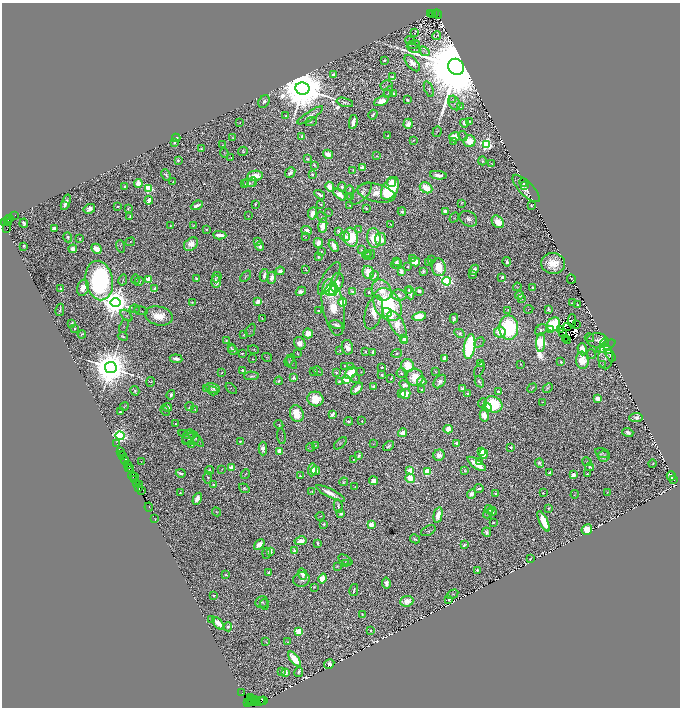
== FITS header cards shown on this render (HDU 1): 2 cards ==
NAXIS1  =                 1356
NAXIS2  =                 1411

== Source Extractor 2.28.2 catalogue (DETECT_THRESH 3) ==
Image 1356 x 1411 px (HDU 1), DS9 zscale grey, zoomed out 1/2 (1 PNG px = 2 x 2 image px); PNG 682 x 710 px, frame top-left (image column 1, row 1410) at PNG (2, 3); each listed source drawn as its Kron ellipse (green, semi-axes under 4 px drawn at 4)
Background 1.13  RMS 0.027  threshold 0.0818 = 3 sigma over >= 5 px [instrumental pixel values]
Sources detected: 1372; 228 cannot appear on this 1/2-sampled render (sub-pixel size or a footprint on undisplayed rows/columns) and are neither listed nor drawn; of the other 1144, the 500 brightest by FLUX_AUTO listed and drawn (644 fainter detections omitted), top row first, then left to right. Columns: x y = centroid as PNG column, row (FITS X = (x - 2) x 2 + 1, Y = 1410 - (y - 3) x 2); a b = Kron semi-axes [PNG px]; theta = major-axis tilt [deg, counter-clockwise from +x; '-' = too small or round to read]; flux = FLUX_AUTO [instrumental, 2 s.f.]
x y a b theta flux
430 14 2 1 - 190
436 14 2 2 - 990
437 14 5 3 - 1000
432 15 2 1 - 140
415 33 4 3 - 6.2
437 36 4 2 - 4.4
410 41 5 3 - 9.2
414 44 6 3 14 5.7
413 48 7 3 -26 6.6
424 51 6 3 -40 5.4
384 60 2 2 - 10
412 63 10 5 -47 64
456 67 8 7 - 230000
334 75 3 2 - 23
392 77 3 2 - 20
387 86 6 5 - 6.9
302 88 7 6 - 67000
429 89 8 4 -69 7.9
388 92 6 2 59 7.2
394 94 3 3 - 29
453 99 4 3 - 4.8
407 100 3 2 - 13
381 101 8 4 24 98
264 102 7 5 59 17
345 102 8 2 -15 15
454 103 8 5 -60 10
460 107 4 2 - 4.5
310 115 15 4 33 35
373 115 5 2 - 14
286 116 3 2 - 11
469 121 3 2 - 5.2
311 122 6 2 24 7.7
353 122 7 3 80 57
240 123 2 2 - 4.7
464 123 4 3 - 37
408 124 5 4 - 49
437 132 5 2 - 5.3
302 136 3 2 - 16
388 136 3 2 - 11
463 136 5 2 - 5.6
455 137 5 4 - 100
176 138 4 3 - 51
233 138 3 2 - 6.4
413 140 2 2 - 6
454 141 3 2 - 11
470 141 6 6 - 120
175 142 3 2 - 10
486 144 4 4 - 2100
222 145 3 2 - 5.5
201 149 3 2 - 5
243 151 5 4 - 9.2
224 153 5 3 - 4.6
328 154 5 4 - 74
377 156 3 3 - 5.2
231 158 2 2 - 6.7
307 159 3 2 - 13
178 160 4 3 - 13
482 161 4 3 - 10
492 164 4 2 - 4.7
314 165 4 2 - 8.9
362 167 4 3 - 43
353 170 3 2 - 6.6
290 172 6 4 50 28
312 174 4 4 - 8.8
166 175 6 3 -64 14
438 175 8 4 -7 39
255 176 8 5 9 100
173 181 2 2 - 4.4
252 182 5 2 - 5.2
392 182 5 4 - 90
523 182 4 2 - 23
249 183 6 4 3 13
138 184 4 4 - 98
245 184 3 2 - 4.2
525 185 4 3 - 29
125 186 2 2 - 29
330 187 5 4 - 79
342 187 5 4 - 15
149 188 3 3 - 680
390 188 12 7 59 620
426 188 6 5 - 190
526 188 18 7 -46 57
350 190 5 2 - 6.6
361 193 14 6 46 37
376 193 19 9 -13 140
320 195 6 2 -32 30
340 195 7 4 -41 64
350 196 2 2 - 8.4
149 200 4 3 - 48
66 202 8 3 69 36
462 203 3 2 - 6.7
255 204 3 2 - 9.8
321 204 3 2 - 5.6
64 205 3 1 - 6.6
197 205 6 3 26 42
350 205 3 2 - 9.6
531 205 3 2 - 12
118 207 3 2 - 6.7
128 208 4 3 - 9.8
366 208 3 2 - 9.4
89 209 6 4 28 41
445 211 3 2 - 36
328 212 3 2 - 4.5
402 212 4 2 - 15
312 213 6 4 80 41
15 215 2 1 - 31
130 216 3 2 - 8.1
248 216 2 2 - 4.2
322 217 6 3 -54 4.3
9 218 3 2 - 110
454 218 5 3 - 6.3
468 219 9 7 -30 34
7 220 3 2 - 230
498 222 7 5 -49 140
5 223 4 3 - 400
8 223 2 2 - 520
24 223 4 3 - 21
390 224 3 2 - 4.7
171 225 4 2 - 5
323 225 7 4 80 120
194 226 4 3 - 7.1
54 228 4 3 - 29
7 229 4 2 - 320
206 230 2 2 - 14
307 230 5 3 - 34
358 230 2 2 - 7.7
338 231 3 3 - 15
220 235 6 3 -3 64
345 236 5 3 - 26
68 237 5 3 - 20
305 237 4 3 - 4.3
351 237 9 7 -80 300
374 238 10 6 -80 180
80 239 3 2 - 5.4
380 239 6 5 - 91
257 241 2 2 - 21
130 242 5 3 - 5.8
318 243 5 4 - 56
191 244 8 5 42 86
24 246 4 3 - 9.4
120 246 6 3 -71 6.7
260 246 4 3 - 30
334 246 6 3 -60 67
73 249 4 4 - 58
96 249 5 4 - 88
361 250 4 2 - 5.8
321 251 2 2 - 8.2
368 253 4 2 - 4.3
366 254 4 3 - 5.2
369 255 6 2 35 5.3
318 257 3 2 - 14
412 259 2 2 - 6.9
431 260 3 2 - 12
396 261 2 2 - 13
415 262 5 4 - 110
428 262 3 3 - 14
507 262 4 3 - 22
553 263 12 10 -7 130
396 264 5 2 - 29
408 267 2 2 - 9.6
439 267 9 7 -82 190
306 270 3 2 - 5.9
474 270 5 4 - 33
280 271 4 3 - 40
401 271 4 2 - 36
423 271 4 3 - 16
368 272 6 5 - 100
264 275 6 2 78 26
472 275 3 2 - 11
246 276 6 3 45 7.7
374 276 5 3 - 21
217 277 5 4 - 12
502 277 3 3 - 25
272 278 6 3 85 49
329 278 19 7 59 64
136 279 5 3 - 5
196 279 3 2 - 24
571 279 5 1 - 5.2
99 280 20 13 -80 2000
123 280 5 2 - 5.4
149 280 3 3 - 380
216 281 6 4 -89 39
447 281 4 3 - 2400
139 282 5 3 - 9
337 282 10 6 74 110
517 287 4 3 - 4.3
532 287 2 2 - 22
83 288 8 6 75 67
60 289 2 2 - 51
155 289 3 2 - 120
330 290 6 5 - 390
333 290 5 3 - 260
381 290 11 9 -55 130
409 290 3 2 - 9.7
301 291 5 3 - 37
419 291 3 3 - 32
352 292 2 2 - 48
369 292 3 2 - 12
410 293 7 3 -81 30
399 295 7 5 -7 33
519 295 4 4 - 41
521 298 3 2 - 10
116 302 5 4 - 18000
192 302 2 2 - 5.3
258 302 4 3 - 38
343 302 4 4 - 62
572 303 3 2 - 8.1
388 305 17 13 -59 620
577 305 3 2 - 6.3
333 307 28 11 -80 250
135 309 5 3 - 4.9
529 309 5 2 - 4.6
548 309 4 3 - 16
60 310 6 2 79 11
508 310 3 2 - 6.9
141 311 7 2 -12 4.6
318 311 2 2 - 39
374 312 17 8 74 82
387 312 5 4 - 77
126 316 7 3 -44 7
159 316 14 9 -14 130
419 316 7 4 14 110
262 319 3 1 - 4.3
454 319 5 4 - 17
572 321 6 2 -89 9
72 324 4 3 - 19
397 324 15 6 -59 160
553 324 7 6 - 470
576 324 3 2 - 6.8
336 325 7 3 -14 23
124 326 7 3 69 4.2
568 327 3 1 - 4.9
75 328 2 2 - 25
509 328 12 9 -86 910
550 329 3 2 - 20
251 330 7 2 65 6
541 330 6 5 - 16
561 330 3 2 - 17
500 332 5 5 - 95
563 332 3 1 - 4.7
308 333 5 5 - 77
460 333 5 4 - 20
82 334 4 2 - 8
243 335 3 2 - 6.6
123 336 5 3 - 11
404 338 3 3 - 49
589 338 5 2 - 4.5
565 339 3 3 - 8.1
568 340 2 1 - 4.3
226 341 3 2 - 8
405 341 3 3 - 11
598 341 11 7 -5 53
479 342 6 4 46 7.3
541 342 9 4 86 1300
300 343 6 5 - 45
604 343 4 2 - 68
470 346 12 5 80 1000
606 346 10 4 29 150
231 347 3 3 - 4.4
347 347 7 5 -78 43
582 349 6 4 -71 110
608 349 3 2 - 42
233 350 5 3 - 26
254 350 5 3 - 6.3
340 350 2 2 - 5.5
366 352 2 2 - 7.5
372 352 4 2 - 29
242 353 4 2 - 13
297 353 4 1 - 5.5
397 353 5 4 - 7.8
591 354 5 3 - 5.1
611 355 7 3 -59 8.8
267 357 5 4 - 6.1
606 357 12 7 89 39
444 358 3 3 - 24
176 359 6 3 -7 36
253 359 3 2 - 5
289 360 6 4 68 6.4
582 360 8 6 -83 140
561 362 3 3 - 10
292 363 7 3 -56 8.3
481 364 3 2 - 8.3
521 364 2 2 - 4.1
603 365 4 2 - 4.7
345 366 3 2 - 6.4
408 366 7 6 - 170
350 367 4 3 - 23
382 367 3 2 - 11
111 368 6 5 - 38000
479 369 8 3 60 8.4
243 371 2 2 - 100
314 371 2 2 - 4.8
318 371 5 2 - 6.1
361 372 2 2 - 4.9
436 372 3 2 - 5.8
222 373 3 2 - 6.9
336 373 3 3 - 8.2
351 373 7 4 49 250
401 373 5 5 - 17
382 375 2 2 - 9.6
251 376 7 3 0 13
415 377 8 8 - 160
293 378 4 3 - 24
355 378 3 3 - 5
391 378 3 3 - 9.3
347 380 3 3 - 450
279 381 4 3 - 12
339 381 3 2 - 7.4
422 381 5 4 - 37
151 382 5 3 - 5.9
440 382 7 5 51 33
479 382 6 3 -61 13
405 385 6 4 -51 49
374 387 3 3 - 34
213 388 7 5 -14 32
532 388 5 2 - 6.4
548 388 5 2 - 8.6
206 389 2 2 - 9.3
231 389 7 4 -40 6.7
357 389 7 3 47 54
421 389 2 2 - 7.8
463 389 4 4 - 32
135 391 5 3 - 13
213 391 5 2 - 11
498 391 3 2 - 62
468 393 3 3 - 11
402 394 4 3 - 61
405 394 5 4 - 91
171 395 5 3 - 22
315 399 8 7 - 130
598 399 3 3 - 220
542 402 2 2 - 4.7
483 403 5 3 - 12
493 404 9 8 - 350
124 406 4 1 - 6.5
190 406 4 2 - 6.8
167 407 5 3 - 26
487 407 4 3 - 93
195 410 2 2 - 6.2
165 411 5 3 - 5.8
120 412 3 2 - 13
297 414 8 6 -67 190
332 414 4 3 - 42
484 416 6 4 -77 120
636 418 6 4 6 24
349 421 4 3 - 17
362 421 3 2 - 7
175 424 2 2 - 8.9
279 425 5 3 - 4.7
448 429 4 4 - 75
628 432 5 3 - 23
403 433 4 3 - 62
187 434 9 3 -13 7.5
120 436 4 4 - 2200
281 436 8 4 -82 4.6
188 438 7 5 70 19
196 438 11 4 -49 13
191 439 8 5 -1 21
240 441 3 2 - 4.8
340 443 7 4 42 7.6
457 443 3 3 - 19
116 444 4 1 - 51
192 444 4 3 - 8.4
374 444 4 3 - 4.2
315 445 3 3 - 5.3
388 446 6 3 37 17
310 447 4 2 - 4.3
511 447 2 2 - 62
263 449 7 4 90 39
121 451 2 2 - 32
280 451 3 3 - 310
482 451 3 3 - 260
602 453 7 5 -13 12
122 454 4 2 - 150
483 454 5 4 - 81
439 455 6 5 - 60
123 456 2 1 - 140
359 456 3 3 - 19
604 456 6 5 - 23
124 460 2 1 - 68
354 460 3 3 - 4.6
141 461 3 3 - 4.6
479 461 4 3 - 22
587 462 5 3 - 5.8
540 463 4 4 - 18
477 464 11 4 -35 130
653 464 4 2 - 4.5
127 465 2 1 - 77
128 467 2 1 - 99
590 467 4 3 - 16
130 468 3 2 - 200
232 468 3 3 - 260
222 469 3 2 - 4.4
209 470 4 3 - 14
312 470 6 4 81 88
315 470 5 4 - 88
410 471 3 3 - 310
427 471 3 3 - 450
465 471 3 2 - 8.5
181 473 5 2 - 16
549 473 3 2 - 16
245 474 5 2 - 6.4
587 474 3 3 - 8.1
573 475 3 3 - 150
133 476 4 1 - 230
300 476 3 2 - 12
671 476 5 3 - 56
135 477 2 1 - 140
208 478 6 4 89 12
410 478 5 3 - 460
134 479 2 1 - 67
673 480 2 2 - 4.6
373 481 4 4 - 63
344 482 4 3 - 8.2
136 483 3 1 - 220
214 484 3 2 - 15
139 485 2 1 - 110
355 487 3 3 - 5.1
138 488 4 1 - 200
244 488 5 3 - 7.9
479 489 4 2 - 21
141 490 4 2 - 270
312 491 4 3 - 7.3
607 492 3 2 - 4.1
180 493 2 2 - 4.3
331 493 16 4 -26 72
543 493 2 2 - 6.8
472 494 5 4 - 35
496 494 4 3 - 18
575 494 4 1 - 4.7
197 499 6 4 61 43
338 506 7 3 -81 16
149 507 4 2 - 210
549 508 2 2 - 6
489 509 4 3 - 17
492 511 4 3 - 19
216 512 5 3 - 6.2
341 514 3 3 - 25
488 514 5 4 - 9.2
438 515 8 4 78 110
320 516 4 1 - 4.2
154 519 2 1 - 53
544 521 11 4 -65 160
493 522 3 2 - 8.2
324 524 2 2 - 11
371 525 3 3 - 300
587 529 5 5 - 100
428 531 8 4 27 9.3
487 532 5 4 - 22
415 539 5 2 - 10
301 541 6 4 12 51
318 543 3 3 - 12
259 545 6 4 42 82
464 545 3 2 - 7.7
295 551 3 3 - 40
270 552 3 2 - 78
267 553 5 4 - 15
530 559 3 2 - 6.9
345 560 8 2 -31 8.1
345 563 2 2 - 35
337 566 3 2 - 4.9
477 570 2 2 - 38
268 573 3 2 - 17
302 574 6 4 -65 47
226 575 3 2 - 10
323 579 5 4 - 150
301 580 8 7 - 27
386 583 5 4 - 39
314 587 3 2 - 5.4
354 590 6 2 78 8.4
453 594 6 3 31 7.2
214 596 3 2 - 9.9
449 600 2 2 - 39
407 601 6 5 - 74
262 602 6 5 - 12
264 605 5 3 - 5.8
362 614 3 3 - 7.1
212 620 3 3 - 6.9
218 623 7 4 -51 75
228 627 5 4 - 17
370 630 3 3 - 9
299 631 3 3 - 600
266 642 3 2 - 5.5
288 642 3 2 - 4.3
295 659 9 4 -52 180
329 664 5 4 - 24
282 671 2 2 - 4.2
299 672 5 3 - 24
285 673 3 2 - 130
242 693 2 1 - 52
250 697 4 1 - 200
255 699 2 1 - 250
252 700 2 2 - 1600
262 700 2 1 - 130
264 700 3 2 - 180
256 701 2 2 - 280
247 702 3 2 - 160
249 702 2 1 - 2000
252 702 2 1 - 820
259 702 6 3 15 560
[644 fainter detections neither listed nor drawn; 228 sub-pixel or undisplayed-footprint detections neither listed nor drawn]